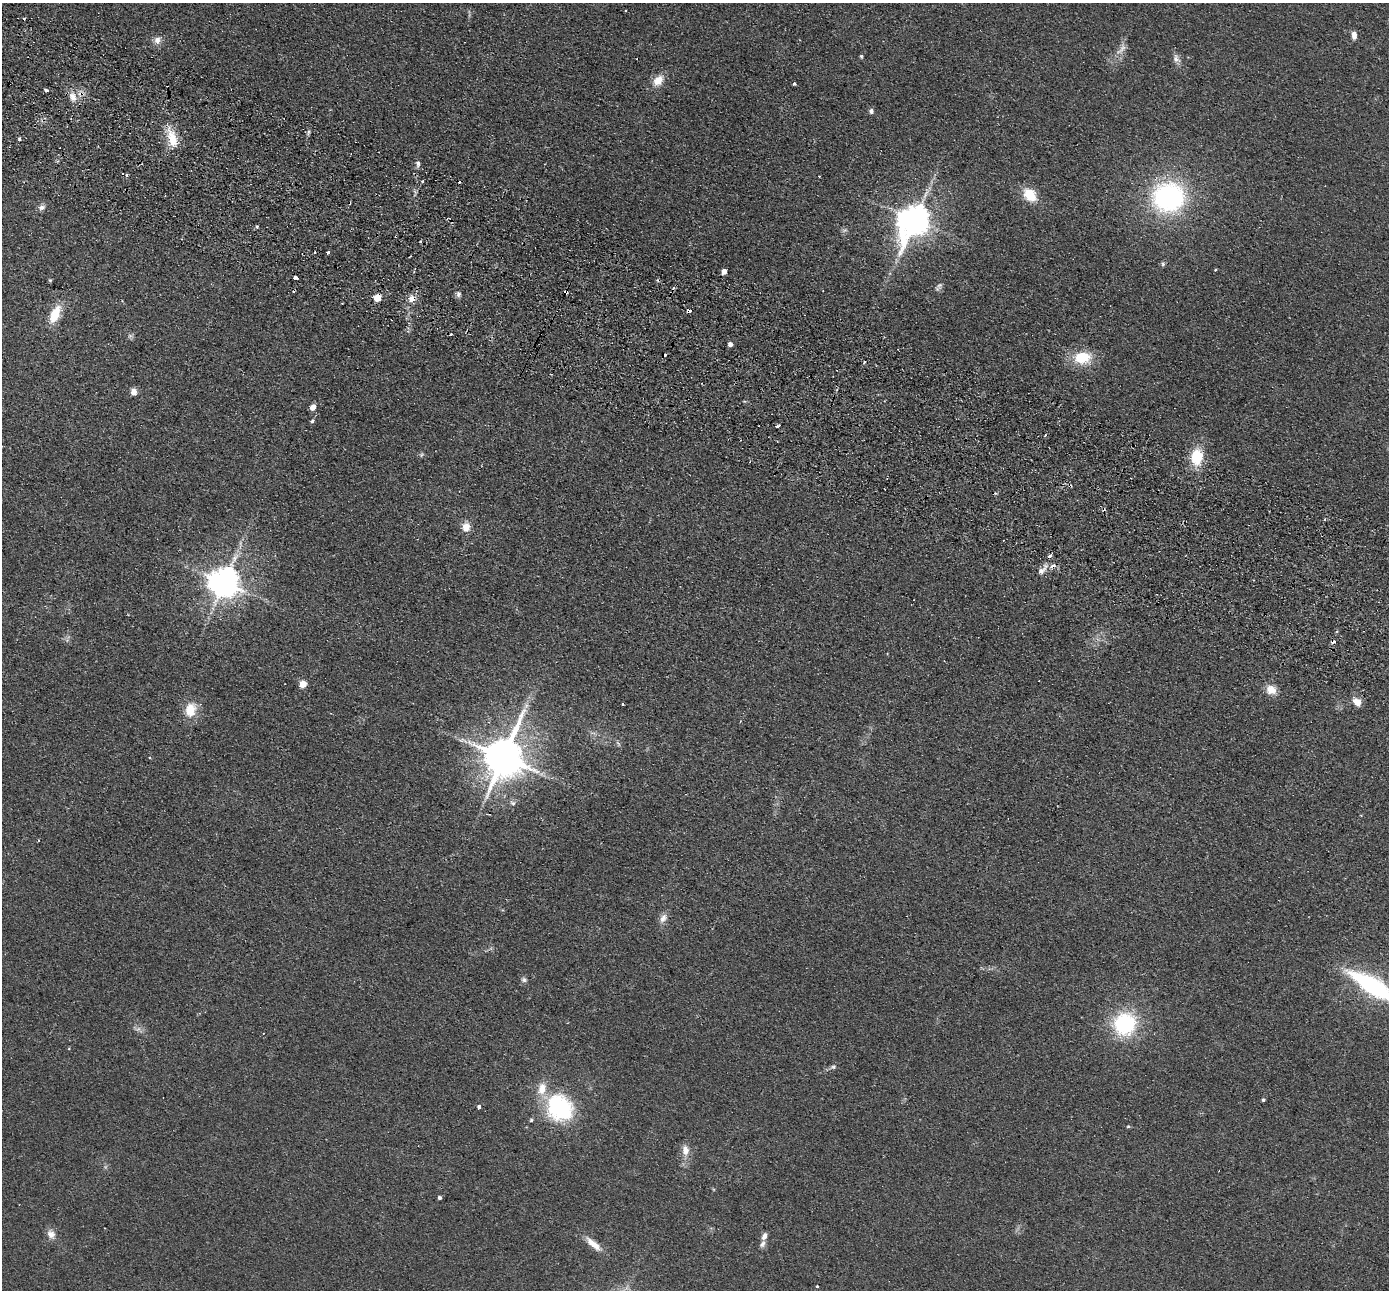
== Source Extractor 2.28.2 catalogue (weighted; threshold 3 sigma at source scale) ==
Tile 11 of 4 x 4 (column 3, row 3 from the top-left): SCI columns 2802-4188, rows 1615-2902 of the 5603 x 5672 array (HDU 1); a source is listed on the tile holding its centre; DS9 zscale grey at full resolution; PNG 1391 x 1292 px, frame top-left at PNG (2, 3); no overlay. Shown black and unused: <1% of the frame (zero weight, under 2 of 3 exposures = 3% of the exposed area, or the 3 px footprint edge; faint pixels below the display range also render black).
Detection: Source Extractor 2.28.2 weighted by HDU 2 'WHT'; one run over the whole footprint, this tile lists its part. Background 0.0692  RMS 0.0096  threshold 0.0433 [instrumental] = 3 sigma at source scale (4.5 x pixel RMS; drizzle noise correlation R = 1.50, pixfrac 1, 0.05/0.05 arcsec/px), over >= 5 px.
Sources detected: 94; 2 too faint to see at this stretch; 18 cosmic-ray / hot-pixel residue — not listed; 3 inside a brighter listed object's ellipse — not listed separately; the other 71 listed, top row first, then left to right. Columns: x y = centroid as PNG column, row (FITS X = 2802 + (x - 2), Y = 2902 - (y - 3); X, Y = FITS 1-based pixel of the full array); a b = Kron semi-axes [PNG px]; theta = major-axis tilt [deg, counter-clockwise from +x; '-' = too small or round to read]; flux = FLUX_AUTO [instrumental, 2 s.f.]
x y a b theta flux
24 18 3 3 - 3
1354 35 9 5 88 5.5
157 40 11 9 68 6.1
1121 49 22 8 52 8.3
861 56 6 4 -73 1.2
1176 59 12 9 -71 5.3
658 80 15 10 49 12
794 83 3 3 - 4.9
47 90 4 3 - 3.7
73 97 13 9 -68 9.7
871 111 6 5 - 2.9
172 138 27 11 -73 21
19 139 4 3 - 5
418 163 9 6 -86 3
127 175 3 3 - 3.1
422 181 3 3 - 2.1
1030 195 15 11 -48 23
1169 197 32 29 15 170
42 207 9 7 19 3.8
915 220 12 9 56 1700
257 227 3 3 - 1.9
845 230 7 5 43 2.2
328 252 4 3 - 4.1
1163 264 6 6 - 1.7
1215 270 4 3 - 0.91
724 271 4 4 - 7.7
295 277 4 3 - 9
939 285 11 8 74 3.2
566 292 4 3 - 3.3
458 294 8 6 -85 2.8
377 298 5 5 - 24
412 299 9 8 - 6.9
689 311 4 3 - 21
55 314 20 10 65 22
130 336 6 6 - 2.2
730 344 4 4 - 4.8
1082 358 15 11 4 37
134 392 7 6 - 6.7
313 407 5 4 - 11
312 421 3 3 - 5.4
777 426 5 3 - 2.9
421 455 7 4 59 1.5
1197 457 17 11 86 33
466 527 10 8 85 10
1053 566 7 5 15 4.5
1042 570 18 6 46 6.3
224 583 9 9 - 1700
303 684 5 5 - 20
1271 690 12 10 -30 12
1357 702 9 7 -41 12
622 704 3 3 - 2.3
526 706 10 6 63 4.4
190 710 17 12 74 20
503 757 13 11 67 3700
513 803 9 6 -31 2.7
663 918 13 8 60 6.1
524 980 8 6 -2 2.6
1373 986 49 14 -32 150
1125 1024 23 22 - 88
833 1067 9 6 21 2.5
1263 1100 4 3 - 1.8
479 1107 4 4 - 2.4
559 1108 37 31 -45 84
1128 1126 5 4 - 1
685 1150 15 9 -87 9.2
1219 1171 2 2 - 0.78
440 1198 4 3 - 2.3
51 1234 12 10 -54 7.1
764 1236 9 6 66 4.5
593 1244 25 8 -41 13
817 1287 3 3 - 2
Overlapping masked pixels (flux is a lower limit): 6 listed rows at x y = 73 97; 566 292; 377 298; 412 299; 689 311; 1053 566
Isophote crosses this tile's border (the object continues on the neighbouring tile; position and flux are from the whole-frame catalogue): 1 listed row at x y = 1373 986